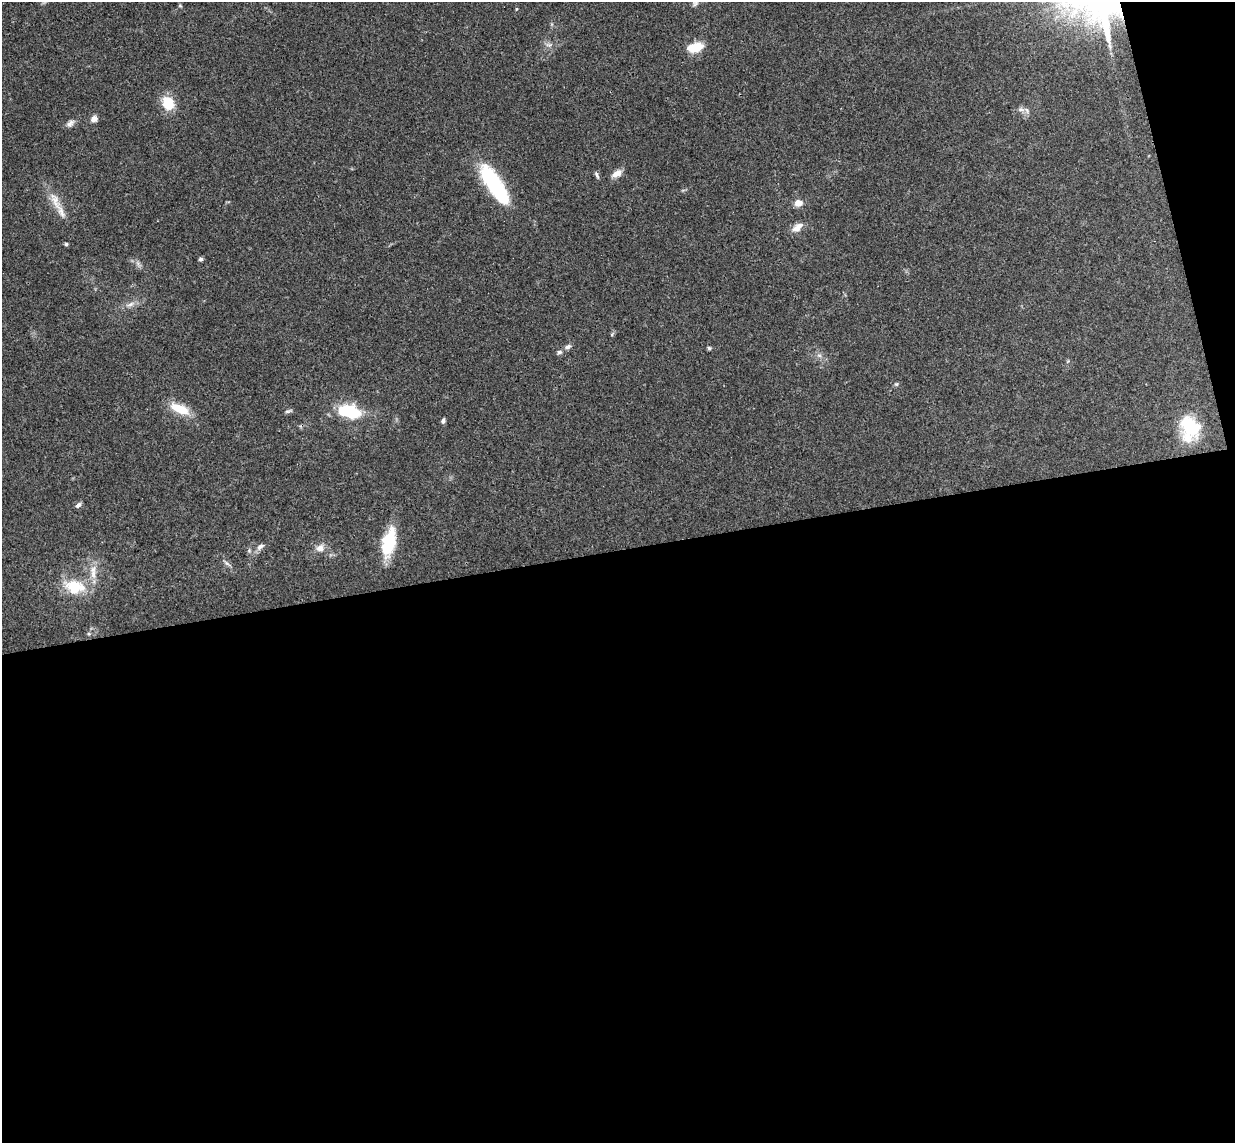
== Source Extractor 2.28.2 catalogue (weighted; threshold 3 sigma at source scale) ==
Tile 16 of 4 x 4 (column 4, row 4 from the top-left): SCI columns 3755-4987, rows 155-1295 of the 5046 x 4985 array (HDU 1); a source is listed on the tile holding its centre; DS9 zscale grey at full resolution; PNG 1237 x 1145 px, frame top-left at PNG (2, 2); no overlay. Shown black and unused: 54% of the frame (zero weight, under 3 of 4 exposures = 6% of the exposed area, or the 3 px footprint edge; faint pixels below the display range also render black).
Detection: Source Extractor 2.28.2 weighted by HDU 2 'WHT'; one run over the whole footprint, this tile lists its part. Background 0.158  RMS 0.0071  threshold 0.0321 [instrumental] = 3 sigma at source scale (4.5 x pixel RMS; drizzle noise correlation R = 1.50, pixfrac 1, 0.05/0.05 arcsec/px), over >= 5 px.
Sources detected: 36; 1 inside a brighter object's white glare — not listed; the other 35 listed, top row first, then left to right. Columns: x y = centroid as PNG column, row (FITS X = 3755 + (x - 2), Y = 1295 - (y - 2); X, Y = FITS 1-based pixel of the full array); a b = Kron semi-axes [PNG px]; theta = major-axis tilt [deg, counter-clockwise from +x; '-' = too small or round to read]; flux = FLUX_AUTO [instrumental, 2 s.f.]
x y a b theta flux
180 6 6 3 -19 0.74
516 9 5 3 - 0.7
549 45 9 6 -6 2.5
695 47 16 9 14 17
168 103 12 10 -60 20
1021 109 10 6 -10 2.9
94 119 9 7 40 3.5
70 123 12 7 40 3
617 173 13 7 30 5.6
597 175 10 4 -63 1.5
494 184 43 15 -57 64
55 201 29 11 -68 12
798 203 7 7 - 6.7
798 227 15 8 41 6.4
66 244 4 4 - 1.1
200 259 6 5 - 1.3
130 304 14 5 20 3.6
568 347 9 6 20 2.3
709 348 6 5 - 1.1
559 352 7 5 2 1.6
819 355 7 4 -1 1.6
896 384 5 5 - 1
180 409 22 9 -23 18
288 411 10 3 16 1.4
349 412 20 10 -13 48
443 421 6 4 69 1.8
1190 428 30 22 -82 34
78 505 8 5 43 2.1
389 542 32 13 77 31
260 547 12 7 37 3.3
320 548 10 9 - 4.7
226 563 9 3 -45 1.6
93 574 16 7 -87 6.7
74 587 20 14 -14 26
89 634 5 4 - 0.89